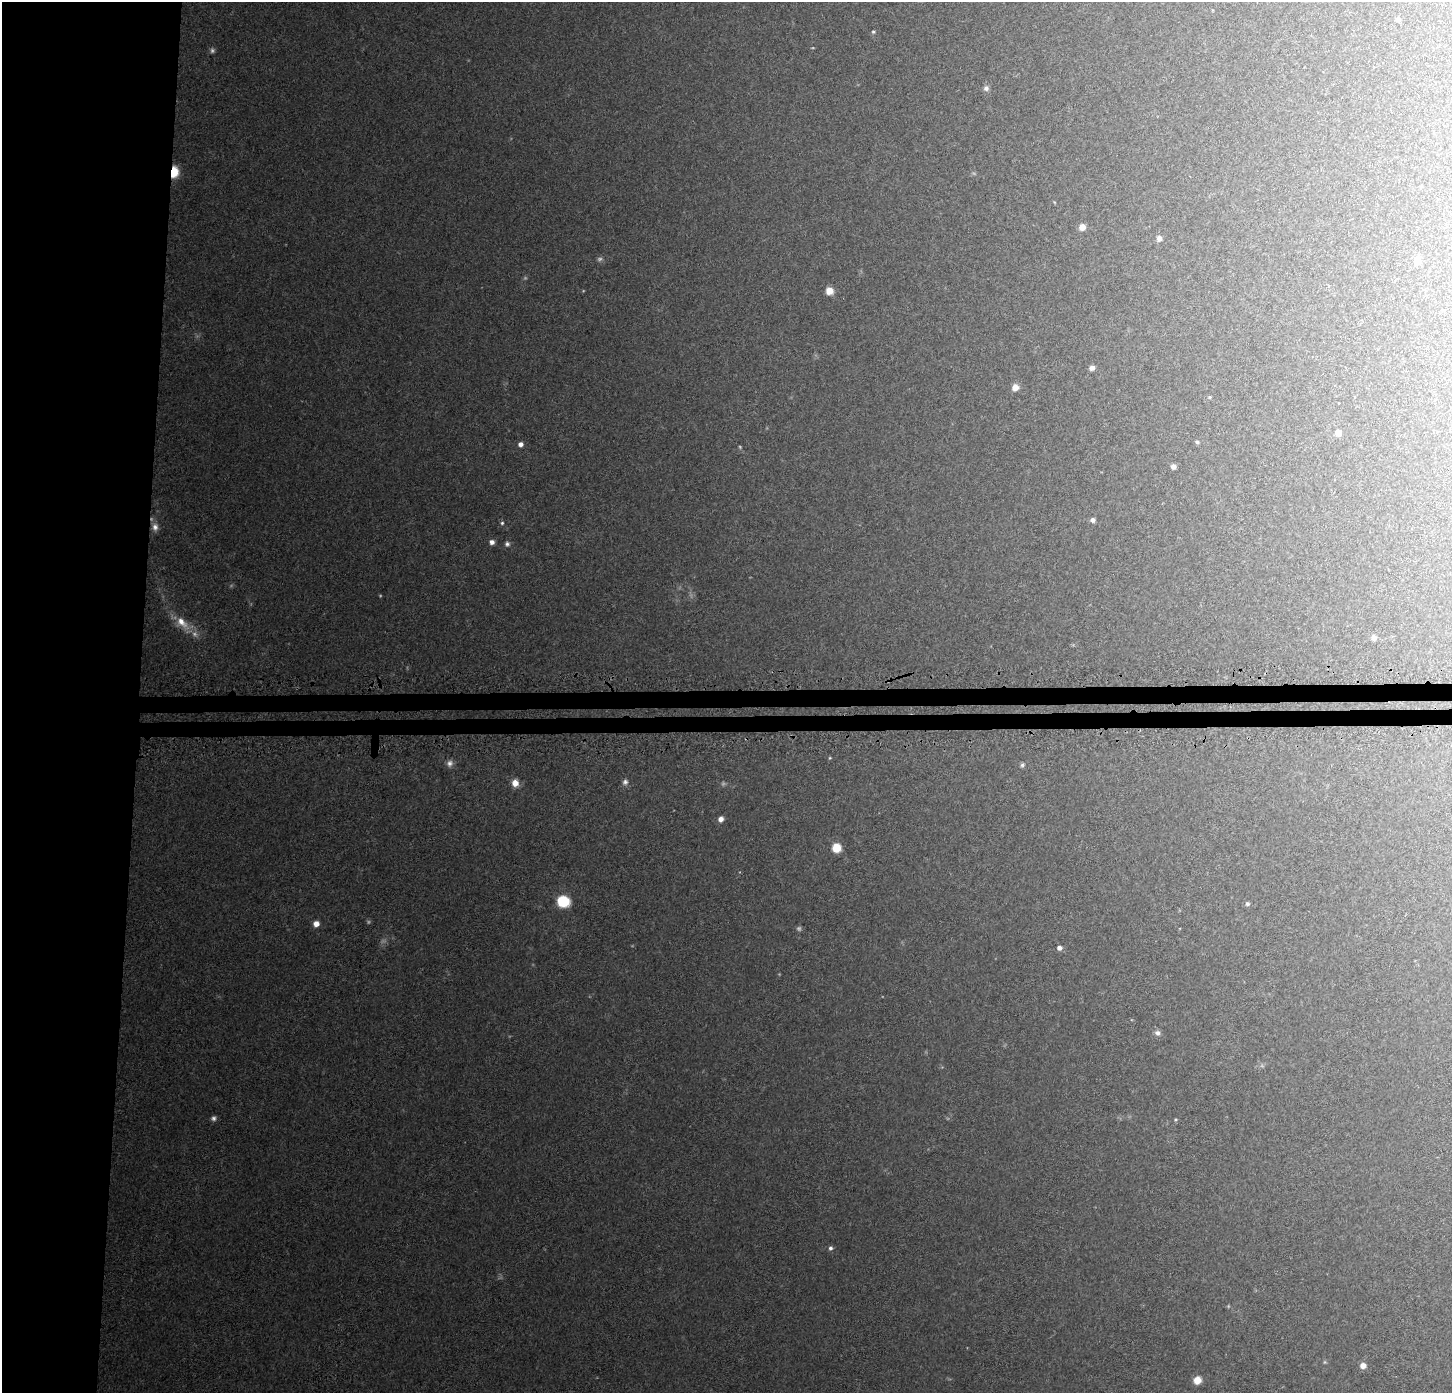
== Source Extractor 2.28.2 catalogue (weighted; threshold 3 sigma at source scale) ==
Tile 4 of 3 x 3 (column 1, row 2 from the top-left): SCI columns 1-1450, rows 1630-3020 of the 4359 x 4647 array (HDU 1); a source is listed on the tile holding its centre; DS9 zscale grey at full resolution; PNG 1454 x 1395 px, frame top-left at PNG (2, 2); no overlay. Shown black and unused: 12% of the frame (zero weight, under 3 of 5 exposures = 2% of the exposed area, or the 3 px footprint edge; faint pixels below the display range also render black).
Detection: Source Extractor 2.28.2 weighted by HDU 2 'WHT'; one run over the whole footprint, this tile lists its part. Background 0.0273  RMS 0.0037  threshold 0.0165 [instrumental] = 3 sigma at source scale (4.5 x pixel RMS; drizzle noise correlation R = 1.50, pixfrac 1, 0.0396/0.0396 arcsec/px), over >= 5 px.
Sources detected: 48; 11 too faint to see at this stretch — not listed; the other 37 listed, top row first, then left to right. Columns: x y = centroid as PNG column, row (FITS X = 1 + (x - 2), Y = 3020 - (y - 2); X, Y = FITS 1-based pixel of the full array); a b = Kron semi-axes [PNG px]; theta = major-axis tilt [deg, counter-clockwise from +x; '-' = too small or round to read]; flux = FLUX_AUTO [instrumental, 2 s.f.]
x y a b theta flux
1398 19 6 6 - 0.74
873 32 5 5 - 0.6
986 88 7 7 - 1.2
174 172 10 7 81 9.6
1082 227 6 5 - 3.8
1159 238 6 6 - 1.7
1417 261 6 6 - 5.4
829 291 7 6 - 4.8
1092 368 6 5 - 1.7
1015 387 7 6 - 3.2
1209 397 5 4 - 0.42
1338 433 6 6 - 2.7
1197 442 5 5 - 0.6
520 444 6 6 - 1.5
1173 466 5 5 - 1.8
1093 520 5 5 - 1.3
502 523 5 4 - 0.65
155 527 11 8 -88 2.4
492 542 6 5 - 1.6
507 544 6 6 - 1
182 623 24 12 -45 7
1374 638 8 6 -79 1.1
830 758 4 4 - 0.35
1022 765 6 5 - 0.75
625 782 8 7 - 1.3
515 783 8 7 - 3.7
721 819 7 6 - 1.8
836 848 6 6 - 11
563 901 8 7 - 23
1247 904 5 5 - 0.82
316 924 6 5 - 3
1059 948 5 5 - 1.7
1157 1033 7 6 - 1.4
1175 1119 5 4 - 0.41
830 1248 6 5 - 1
1363 1366 6 6 - 2.8
1197 1380 8 7 - 3.8
Overlapping masked pixels (flux is a lower limit): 1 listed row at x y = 174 172